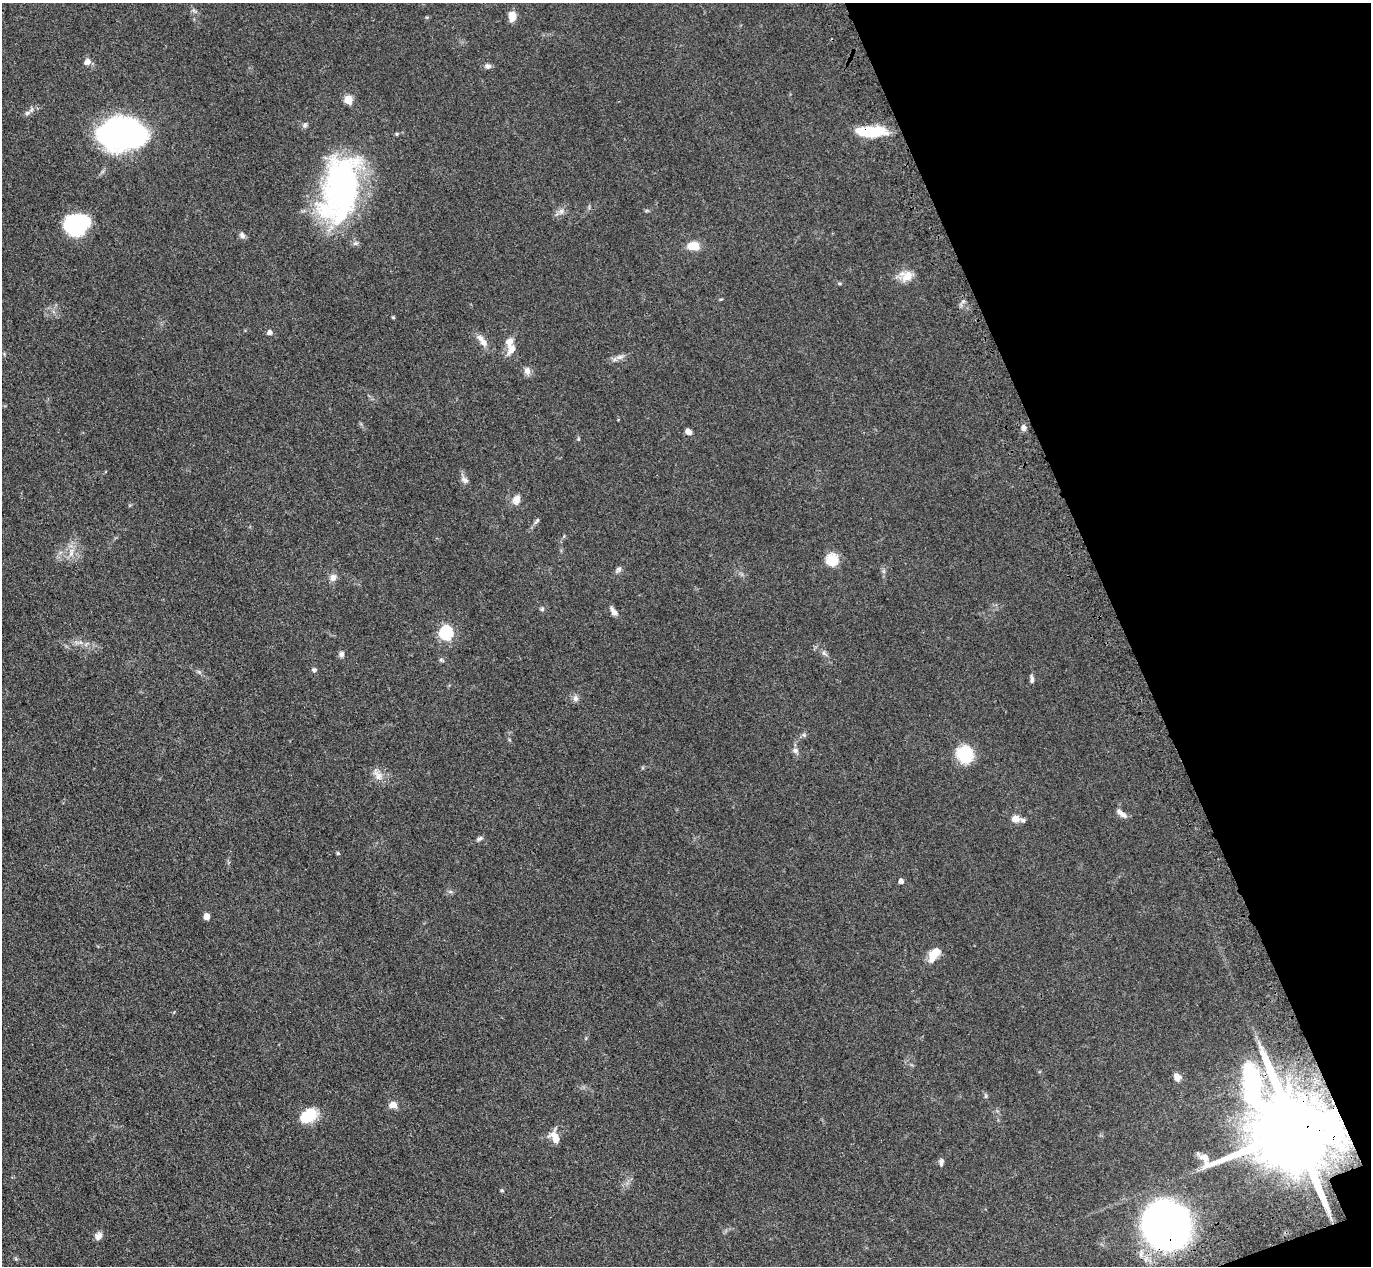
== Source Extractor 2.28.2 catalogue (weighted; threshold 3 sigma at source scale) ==
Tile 12 of 4 x 4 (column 4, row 3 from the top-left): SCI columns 4194-5562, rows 1620-2883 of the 5650 x 5635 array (HDU 1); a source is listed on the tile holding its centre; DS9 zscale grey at full resolution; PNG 1373 x 1268 px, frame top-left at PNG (2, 3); no overlay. Shown black and unused: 18% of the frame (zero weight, under 3 of 4 exposures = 6% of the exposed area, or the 3 px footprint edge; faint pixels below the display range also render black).
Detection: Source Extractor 2.28.2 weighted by HDU 2 'WHT'; one run over the whole footprint, this tile lists its part. Background 0.0388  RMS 0.0049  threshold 0.0222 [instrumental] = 3 sigma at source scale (4.5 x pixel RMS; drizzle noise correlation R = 1.50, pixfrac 1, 0.05/0.05 arcsec/px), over >= 5 px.
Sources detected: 72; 1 inside a brighter object's white glare — not listed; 3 inside a brighter listed object's ellipse — not listed separately; the other 68 listed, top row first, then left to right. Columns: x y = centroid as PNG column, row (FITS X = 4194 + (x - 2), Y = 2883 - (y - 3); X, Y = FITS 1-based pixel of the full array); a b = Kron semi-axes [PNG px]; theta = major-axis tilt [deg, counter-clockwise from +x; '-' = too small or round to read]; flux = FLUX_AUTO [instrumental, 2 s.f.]
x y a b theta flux
194 11 7 4 -20 0.9
512 16 10 7 81 5
87 62 6 5 - 3.8
488 66 8 6 -4 1.6
348 100 5 5 - 17
27 113 8 6 29 1.4
305 125 8 6 80 1.2
871 131 33 10 0 21
397 134 5 4 - 0.64
123 135 44 30 -7 120
340 188 68 35 77 140
561 211 10 7 17 2.1
76 224 24 19 12 33
242 235 9 7 -59 1.6
356 243 7 5 14 1.2
693 246 12 8 -3 8.4
907 276 18 12 39 5.9
721 299 5 3 - 0.46
963 301 5 5 - 0.99
393 317 4 4 - 0.49
269 332 5 5 - 2.3
480 339 13 8 -44 3.1
512 349 17 9 51 4
620 357 12 6 6 2.4
527 371 11 9 -83 2.5
1024 428 7 5 -85 2.1
688 431 6 5 - 2.8
578 439 6 4 -90 0.55
465 480 11 7 -39 2
516 499 13 9 65 3.7
537 521 10 5 52 1.2
71 553 15 6 77 3.4
832 560 6 6 - 41
618 570 9 6 48 1.3
333 577 9 9 - 2.6
542 609 5 5 - 0.88
613 611 13 6 -53 2.5
446 633 6 6 - 79
80 642 7 5 1 1.4
824 653 7 4 -89 1
342 654 8 7 - 1.5
441 660 7 5 -40 0.83
314 670 6 6 - 1.1
1032 679 10 5 -88 1.5
575 698 9 7 -66 1.8
804 735 6 5 - 0.86
795 750 8 7 - 1.7
965 754 15 13 -58 23
378 775 19 10 -55 4.1
1122 814 15 6 -37 2.8
1016 819 9 8 - 3.8
479 839 8 5 22 1.2
338 853 5 4 - 0.55
901 881 5 4 - 2.7
450 892 7 4 0 0.91
207 916 5 4 - 5.9
934 954 19 10 57 6.8
586 1038 6 3 73 0.51
1177 1077 10 7 -58 2.9
986 1096 6 4 90 0.72
393 1105 10 8 3 3.3
309 1115 17 11 30 18
1294 1130 24 21 -20 11000
555 1137 15 9 -65 5.4
941 1162 10 6 84 1.7
502 1190 5 4 - 0.56
1167 1226 29 27 79 430
98 1236 10 8 58 2.6
Overlapping masked pixels (flux is a lower limit): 3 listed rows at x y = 871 131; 1294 1130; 1167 1226